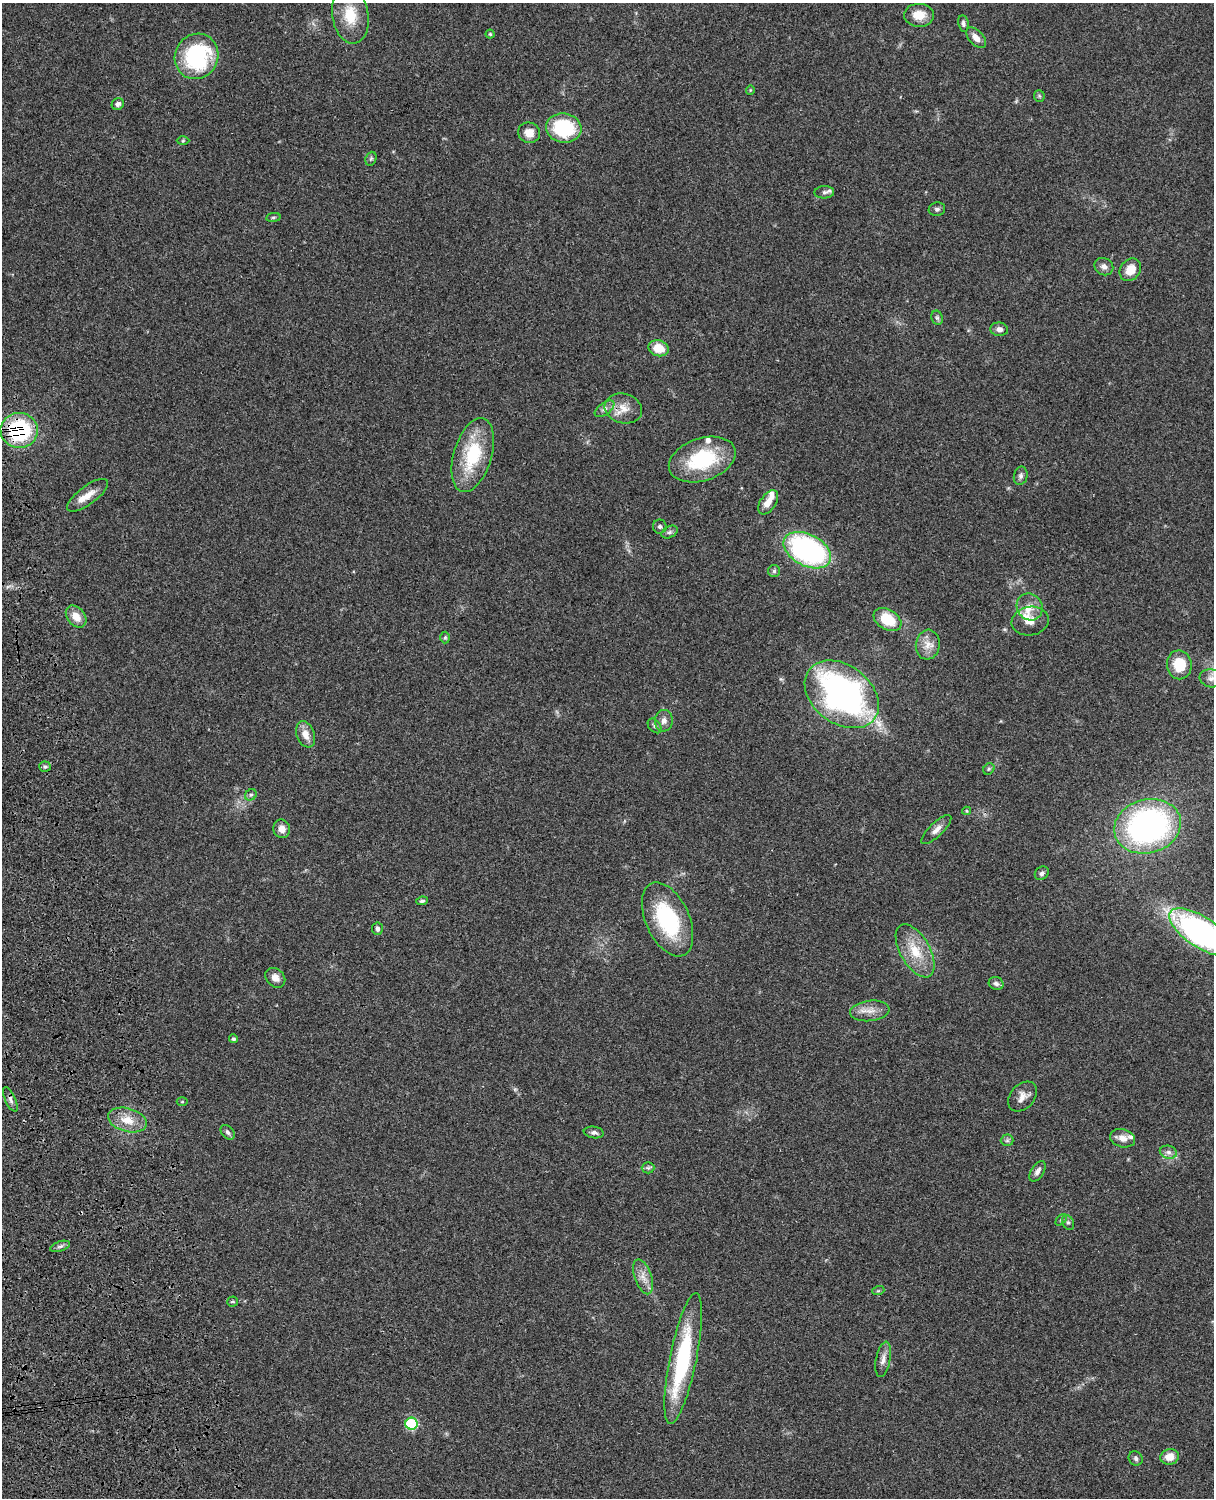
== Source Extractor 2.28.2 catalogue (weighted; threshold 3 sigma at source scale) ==
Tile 7 of 4 x 3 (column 3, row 2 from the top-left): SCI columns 2545-3756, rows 1772-3267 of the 5087 x 4927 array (HDU 1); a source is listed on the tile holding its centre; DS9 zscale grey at full resolution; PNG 1216 x 1500 px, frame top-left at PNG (2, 3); each listed source drawn as its Kron ellipse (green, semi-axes under 4 px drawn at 4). Shown black and unused: <1% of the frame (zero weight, under 3 of 4 exposures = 6% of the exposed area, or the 3 px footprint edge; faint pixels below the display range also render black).
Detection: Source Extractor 2.28.2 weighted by HDU 2 'WHT'; one run over the whole footprint, this tile lists its part. Background 0.0774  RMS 0.0058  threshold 0.0263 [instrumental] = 3 sigma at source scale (4.5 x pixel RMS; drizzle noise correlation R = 1.50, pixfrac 1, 0.05/0.05 arcsec/px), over >= 5 px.
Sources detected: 91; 2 inside a brighter object's white glare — neither listed nor drawn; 5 inside a brighter listed object's ellipse — not listed separately; the other 84 listed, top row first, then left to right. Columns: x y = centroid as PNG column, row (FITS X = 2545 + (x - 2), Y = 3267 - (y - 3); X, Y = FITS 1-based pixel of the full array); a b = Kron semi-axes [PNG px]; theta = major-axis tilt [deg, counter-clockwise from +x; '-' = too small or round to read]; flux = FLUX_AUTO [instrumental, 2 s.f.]
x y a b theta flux
350 15 29 18 -81 17
919 15 15 11 -2 8.9
963 23 8 5 -80 1.4
490 34 4 4 - 0.75
976 38 12 7 -47 4
196 56 23 21 59 61
750 90 4 4 - 0.56
1039 96 5 5 - 0.88
118 104 6 5 - 1.9
564 128 18 14 -7 37
529 133 11 10 - 5.8
183 141 6 4 2 0.73
371 159 7 5 68 1
824 192 10 6 4 1.9
937 209 8 7 - 1.5
273 217 7 4 8 0.92
1104 267 10 8 -32 2.8
1130 270 12 10 53 8.5
937 318 7 5 -68 1.3
999 329 9 6 -6 2.5
659 348 10 8 -15 9.8
623 408 19 14 -15 8.3
605 409 11 6 38 2.4
19 430 18 17 - 55
473 455 38 19 73 35
702 460 34 21 18 40
1021 476 9 6 79 1.8
88 495 24 9 36 7.2
768 502 14 7 56 5.8
660 527 7 7 - 1.6
669 532 9 5 27 1.7
807 550 25 16 -27 110
774 571 6 6 - 1.1
1030 607 14 12 -53 7.4
76 617 12 8 -51 6.7
887 620 15 10 -32 17
1030 621 19 14 9 7.9
445 637 6 5 - 0.84
928 645 15 12 84 6.2
1179 665 14 12 -82 16
1211 678 11 9 -11 3.6
842 694 41 29 -37 190
664 721 11 9 84 3
655 726 8 5 -51 1.4
306 734 13 9 -70 5.9
45 767 6 5 - 1.1
989 769 6 5 - 1
251 795 6 5 - 1.2
967 811 4 4 - 0.75
1148 826 34 27 15 160
282 829 9 8 - 3.9
936 830 19 6 44 3.7
1042 873 7 6 - 1.6
422 901 6 4 8 0.99
668 919 39 21 -66 51
377 929 6 5 - 1.5
1201 932 37 15 -33 190
915 951 29 15 -60 16
275 978 11 8 -42 3.9
996 984 7 6 - 1.8
870 1011 20 10 7 6.2
233 1039 4 4 - 1.2
1023 1097 17 11 49 4.8
10 1099 13 5 -66 2.1
182 1102 5 3 - 0.57
127 1120 20 11 -16 9.4
228 1132 8 5 -50 1.5
594 1132 10 5 -9 1.8
1123 1138 13 9 -16 4.8
1007 1140 6 6 - 1.2
1168 1152 9 6 -15 2.2
648 1168 6 6 - 1.2
1037 1171 11 6 59 2.6
1061 1220 7 4 45 0.86
1068 1222 8 5 -61 1.5
60 1246 10 5 18 1.7
643 1277 18 8 -71 5.5
878 1291 6 4 18 0.7
232 1301 5 5 - 0.9
683 1359 67 13 79 61
883 1359 18 7 79 3.6
411 1424 6 6 - 46
1170 1457 9 7 13 6
1136 1458 7 6 - 1.6
Overlapping masked pixels (flux is a lower limit): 2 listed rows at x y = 623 408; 19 430
Isophote crosses this tile's border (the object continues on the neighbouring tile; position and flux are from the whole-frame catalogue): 2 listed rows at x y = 1211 678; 1201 932